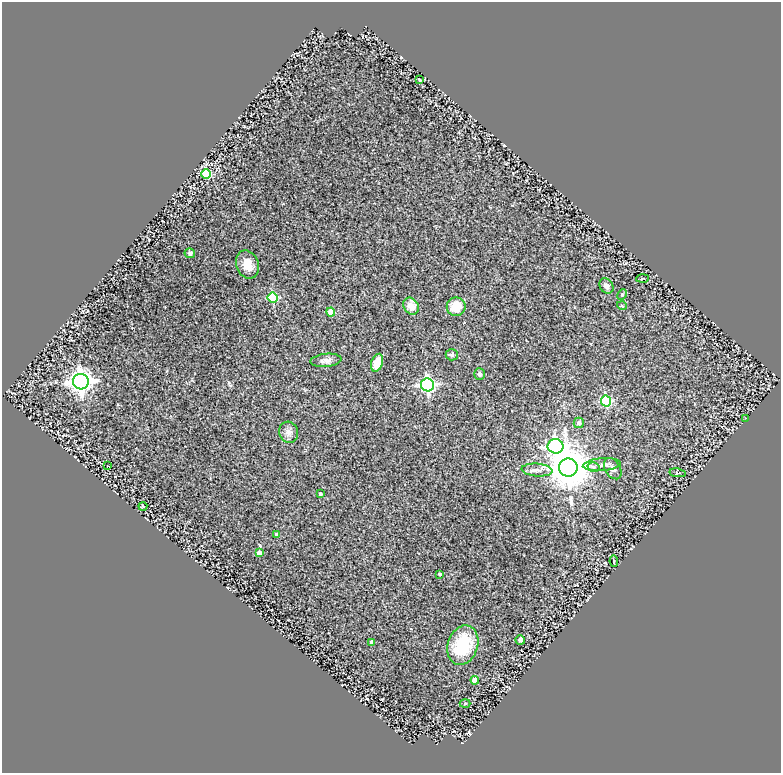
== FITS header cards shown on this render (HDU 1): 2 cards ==
NAXIS1  =                  779
NAXIS2  =                  771

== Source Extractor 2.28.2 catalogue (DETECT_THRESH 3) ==
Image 779 x 771 px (HDU 1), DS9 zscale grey, 1 PNG px = 1 image px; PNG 783 x 775 px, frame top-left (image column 1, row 771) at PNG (2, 2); each listed source drawn as its Kron ellipse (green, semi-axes under 4 px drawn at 4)
Background 0.195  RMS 0.029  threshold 0.0882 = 3 sigma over >= 5 px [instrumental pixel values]
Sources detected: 41; all 41 listed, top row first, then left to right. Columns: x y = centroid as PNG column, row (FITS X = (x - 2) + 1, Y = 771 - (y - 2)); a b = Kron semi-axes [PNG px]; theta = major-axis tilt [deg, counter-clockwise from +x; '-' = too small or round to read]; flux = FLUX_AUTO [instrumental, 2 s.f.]
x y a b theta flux
420 80 4 2 - 1.2
206 174 5 5 - 130
190 253 5 5 - 3.4
247 264 14 11 -68 23
643 278 6 3 3 2.1
606 286 8 6 -56 7.4
622 294 5 4 - 3.1
273 298 5 5 - 130
411 306 9 7 -56 19
622 306 5 3 - 1.5
456 307 9 9 - 34
331 312 4 4 - 35
452 355 6 5 - 3.9
326 360 15 6 6 9.7
377 363 9 5 71 25
480 374 6 5 - 6.1
81 382 8 7 - 1400
427 385 6 6 - 400
606 401 5 5 - 160
746 418 2 2 - 1
579 423 5 5 - 6.7
289 432 10 9 - 11
555 446 8 7 - 590
602 465 19 6 5 13
108 466 2 2 - 1.5
568 467 9 9 - 6100
594 467 6 5 - 4.2
613 469 11 7 -59 8.4
537 470 15 6 -5 11
678 473 8 2 -9 2
320 494 3 3 - 2.6
143 506 4 3 - 2.1
277 535 4 4 - 10
259 553 4 4 - 14
614 561 6 2 -80 1.7
440 574 3 3 - 2.8
520 640 5 4 - 4.4
372 642 4 3 - 6.4
463 645 20 15 72 99
475 680 4 4 - 18
465 704 5 3 - 2